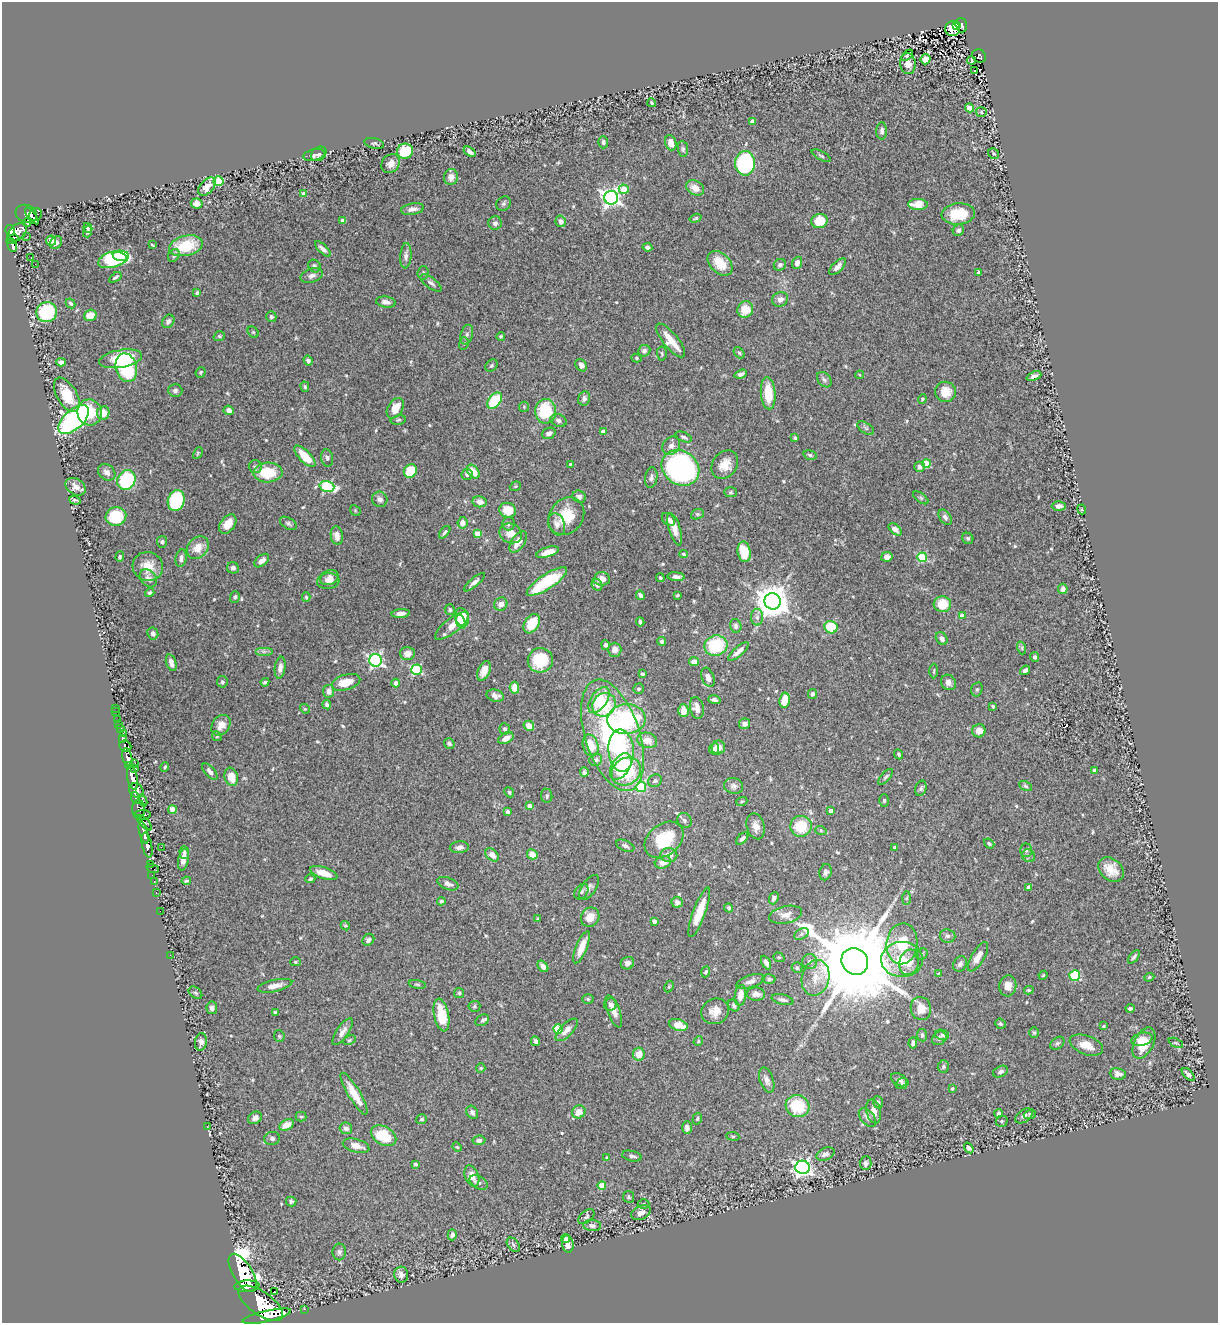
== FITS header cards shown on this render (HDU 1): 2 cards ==
NAXIS1  =                 1216
NAXIS2  =                 1321

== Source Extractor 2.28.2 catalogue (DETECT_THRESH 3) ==
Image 1216 x 1321 px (HDU 1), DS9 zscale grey, 1 PNG px = 1 image px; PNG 1220 x 1325 px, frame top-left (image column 1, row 1321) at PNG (2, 2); each listed source drawn as its Kron ellipse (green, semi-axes under 4 px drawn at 4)
Background 1.36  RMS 0.029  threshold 0.0882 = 3 sigma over >= 5 px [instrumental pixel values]
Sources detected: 570; of the 570, the 500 brightest by FLUX_AUTO listed and drawn (70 fainter detections omitted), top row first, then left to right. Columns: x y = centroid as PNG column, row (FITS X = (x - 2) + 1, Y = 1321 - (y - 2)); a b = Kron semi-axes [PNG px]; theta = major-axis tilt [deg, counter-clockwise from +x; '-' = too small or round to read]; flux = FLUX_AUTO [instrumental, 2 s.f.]
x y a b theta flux
957 25 3 2 - 20
961 25 7 5 -73 250
953 29 7 7 - 55
907 55 7 2 40 4.1
979 56 7 6 - 230
925 59 5 5 - 24
971 60 4 2 - 2.3
908 64 10 7 -84 18
975 70 3 2 - 6.8
652 103 4 3 - 2.3
969 108 4 4 - 38
981 112 5 5 - 2.8
752 122 4 4 - 14
882 131 8 5 88 6.7
603 142 6 5 - 5.1
374 143 10 5 -13 4.4
671 143 8 5 -72 17
683 149 8 5 -82 3.9
405 151 8 7 - 59
469 152 6 4 -34 7.2
319 154 8 6 38 6.3
994 154 6 5 - 3.9
314 155 11 5 13 6.2
821 156 10 4 -28 3.7
391 163 10 8 46 11
745 163 12 10 -90 260
451 177 8 7 - 13
218 181 5 4 - 80
207 187 10 6 47 18
695 188 10 7 -30 19
624 189 5 4 - 37
304 194 4 4 - 16
611 198 7 7 - 910
197 204 6 5 - 15
503 204 8 6 42 4.3
918 204 10 5 -1 31
413 209 11 5 9 9.7
26 214 11 9 -22 850
35 214 7 6 - 530
958 214 16 10 4 68
32 216 10 3 -54 800
696 218 6 4 17 2.9
343 221 4 4 - 5.2
561 221 6 5 - 9.1
819 221 8 7 - 50
27 222 4 4 - 250
495 223 7 7 - 7.2
88 228 5 4 - 3.6
10 230 5 4 - 760
958 230 6 5 - 6.8
17 232 11 7 41 1400
88 232 6 4 72 4.6
27 236 2 2 - 19
12 239 6 3 26 540
51 241 5 5 - 13
56 243 7 5 52 8
12 245 7 4 -77 490
152 245 4 2 - 2.3
186 246 17 10 13 72
647 247 5 4 - 6.2
323 249 10 4 -44 7.2
174 255 7 5 60 4.4
406 256 13 5 86 8.9
31 257 3 2 - 4.3
120 257 7 4 -14 47
113 259 16 8 16 220
720 263 14 9 -44 45
797 263 6 5 - 9.8
35 264 2 2 - 98
780 265 6 5 - 5.6
314 266 7 5 -47 6
837 267 10 5 46 9
423 273 7 5 86 3.7
979 273 4 4 - 12
312 276 12 6 16 8.1
115 277 7 3 35 3.7
431 283 12 5 -37 6.7
197 293 4 3 - 3.2
780 299 8 7 - 10
386 302 10 5 -8 9.2
71 303 5 4 - 3.7
745 309 8 7 - 33
47 312 10 10 - 110
90 315 6 5 - 26
271 317 5 5 - 4.8
168 321 7 5 55 6.8
253 332 6 5 - 3.1
467 335 10 6 74 6.5
219 336 6 4 19 2.9
501 336 4 3 - 2.9
671 340 21 7 -51 40
464 343 6 5 - 3.9
644 351 6 5 - 6.4
739 353 6 4 -49 3.4
662 354 7 5 -86 3.2
636 358 5 4 - 2.8
121 359 22 9 10 100
308 361 5 4 - 6.6
61 362 5 4 - 8.4
581 365 7 5 -54 10
491 366 7 5 46 3.9
126 368 14 10 -75 130
201 372 5 5 - 2.9
741 374 6 4 19 7.1
859 375 4 3 - 2.4
1034 376 8 4 22 7.1
824 380 9 6 -49 5.9
305 387 5 4 - 2.6
175 390 7 6 - 5.9
945 392 10 10 - 30
768 393 16 7 -86 53
67 395 19 10 -59 51
584 398 7 6 - 8
922 399 4 4 - 2.7
495 401 9 6 50 82
524 407 5 5 - 2.5
395 408 11 7 59 29
229 410 5 5 - 9.3
546 411 12 10 89 90
90 412 13 12 - 51
103 413 7 6 - 23
74 420 19 9 42 450
398 420 7 4 11 3.4
558 420 8 6 -20 6.2
866 428 9 5 -32 4.6
603 432 4 4 - 16
549 433 7 5 21 6.5
684 437 9 4 -24 4.5
795 438 3 3 - 3.5
671 446 10 8 47 11
198 453 6 4 63 2.6
810 455 7 4 -16 4.4
305 456 14 6 -45 43
327 458 8 6 -80 5.5
570 464 4 3 - 2.3
926 464 4 4 - 50
725 465 15 12 54 27
255 466 7 6 - 4.8
919 467 5 5 - 8.7
680 468 20 17 -36 530
410 471 7 6 - 66
107 472 9 7 -40 8.7
268 472 14 10 2 67
473 472 8 5 -50 30
467 475 6 5 - 4.9
651 478 10 6 80 6.4
126 480 10 9 - 120
515 486 6 4 21 2.6
76 487 11 8 -34 14
327 487 7 5 -16 180
731 492 6 5 - 3.1
579 497 7 6 - 6.2
921 498 9 4 -36 3.3
380 499 8 7 - 8.2
75 500 6 2 -18 3.5
176 500 10 8 72 160
480 502 7 5 -10 13
1059 506 7 5 1 9.3
1082 509 5 3 - 2.6
355 510 6 4 -48 2.7
508 510 8 7 - 34
697 514 6 5 - 3.3
116 516 10 9 - 80
566 516 20 16 53 51
945 517 9 5 -56 6.1
669 519 7 5 -44 8.3
288 523 9 5 -32 4.8
462 523 5 5 - 14
228 524 11 7 53 22
508 524 7 6 - 6.2
557 524 11 8 -69 11
675 529 17 6 -73 20
895 529 7 4 -42 10
445 532 7 3 50 3.7
511 533 11 9 -24 23
477 534 4 4 - 21
337 536 9 6 -82 15
968 538 6 5 - 4.3
162 542 6 5 - 3.6
518 542 12 6 56 22
198 548 12 9 46 25
548 552 12 5 17 20
744 552 10 6 -80 44
684 554 4 3 - 3
120 557 5 4 - 3.3
887 557 5 5 - 11
922 557 5 5 - 130
181 558 9 5 80 7.2
262 561 8 5 39 11
148 566 15 14 - 31
233 568 6 5 - 6.8
676 577 8 4 -6 8.5
148 578 10 7 -49 9.5
329 578 10 7 25 9
660 578 4 4 - 3.3
602 579 8 7 - 13
328 581 11 7 5 11
474 582 13 4 40 8
547 582 23 7 33 110
597 585 6 5 - 4.9
1063 589 5 5 - 11
150 593 5 4 - 4.2
640 595 5 4 - 5.1
677 595 3 3 - 2.8
235 597 6 5 - 4.2
306 597 5 4 - 2.6
773 601 8 8 - 4200
501 604 7 6 - 13
942 604 8 8 - 47
450 610 5 5 - 3.6
401 613 9 4 5 8.2
962 616 4 4 - 20
462 617 9 7 -74 50
757 617 8 6 -89 7.4
461 622 7 4 -71 23
640 622 4 3 - 3.7
532 624 10 7 57 57
452 626 21 7 38 27
736 626 7 5 -78 6
831 627 6 6 - 70
153 634 6 5 - 6.4
942 638 7 5 -51 8.3
662 641 4 4 - 4.1
605 645 5 4 - 4.9
716 646 11 10 - 110
1022 648 6 4 -73 3.5
615 650 7 6 - 12
264 651 9 4 0 5.8
738 651 13 4 41 12
407 653 7 6 - 14
1035 657 5 4 - 4.8
376 660 6 6 - 440
540 660 12 12 - 83
694 662 5 4 - 14
171 663 9 5 -73 10
280 668 11 5 82 9.3
416 670 5 5 - 180
1025 670 5 3 - 9.6
484 671 10 6 67 16
934 671 7 3 89 2.3
642 674 4 3 - 3.3
708 677 10 6 -68 11
222 682 6 5 - 4.2
265 682 4 3 - 3.5
346 682 14 7 16 34
948 682 8 7 - 9.7
396 683 4 4 - 8.9
514 688 6 4 -87 26
638 689 5 5 - 3.7
977 689 7 5 75 3.7
328 691 6 5 - 12
812 694 5 4 - 4.8
495 696 9 6 -16 9.6
599 700 15 8 56 58
714 700 6 3 -16 5.3
785 700 7 5 81 30
327 705 4 4 - 6.3
604 705 12 11 - 61
993 706 3 3 - 2.8
116 708 2 2 - 11
697 708 11 7 -78 16
305 709 5 4 - 2.3
683 711 6 5 - 23
116 712 2 2 - 6.5
118 719 2 2 - 16
626 719 19 15 2 160
745 724 5 5 - 10
119 725 3 2 - 28
221 725 11 8 52 18
529 726 5 5 - 20
120 729 4 3 - 91
505 729 5 5 - 4.1
979 731 7 6 - 16
123 733 3 2 - 19
613 735 58 27 -72 400
217 736 5 4 - 2.2
123 738 4 3 - 260
506 738 8 5 29 16
647 740 10 7 -16 22
449 743 5 4 - 4.6
591 745 11 7 -73 38
125 746 6 5 - 570
718 747 7 6 - 17
714 749 5 5 - 7.7
621 750 21 12 -86 53
898 754 5 4 - 2.7
127 757 9 4 -75 2700
596 760 6 6 - 5.9
135 763 3 2 - 51
129 766 4 3 - 840
621 766 14 8 57 48
165 767 5 3 - 2.7
135 769 4 3 - 250
210 771 10 5 -48 7.9
626 771 15 13 36 120
1094 771 4 4 - 14
584 772 5 4 - 6.1
231 777 9 6 -73 26
886 777 10 4 49 3.8
133 778 11 5 -79 5200
655 781 7 6 - 5.5
734 786 9 7 -16 8.1
1025 786 7 4 -27 3.2
641 787 5 5 - 98
921 788 8 5 73 4.2
136 791 8 6 -48 2000
509 792 5 4 - 3.3
547 796 7 5 -84 4.9
136 798 6 3 -74 790
143 800 6 4 -63 310
742 801 5 3 - 2.4
884 801 6 5 - 3.4
529 806 4 4 - 11
139 809 8 6 -87 1200
172 810 4 4 - 35
831 811 4 4 - 12
507 812 4 3 - 7.2
143 815 8 4 2 1000
684 820 8 7 - 4.6
144 823 10 3 -44 750
756 826 13 9 -75 16
801 826 11 10 - 59
821 831 6 3 -19 2.5
144 832 11 4 -75 2500
742 839 7 4 46 5.8
664 840 21 15 39 86
989 843 6 4 -40 3.5
147 845 13 5 -78 3200
625 846 9 5 -23 5.8
161 847 2 2 - 23
459 847 9 6 5 9.1
895 847 3 3 - 4.2
1026 850 7 5 89 3.7
184 853 6 5 - 5
532 854 5 5 - 19
492 855 7 5 -46 16
669 855 8 7 - 16
1029 856 7 6 - 4.3
183 860 11 5 79 12
663 862 8 6 17 14
150 864 3 2 - 43
153 869 6 2 -18 65
1111 869 14 10 -41 26
826 872 8 6 75 6.6
324 873 14 6 -19 24
152 875 2 2 - 24
310 879 5 4 - 3.1
154 881 3 2 - 21
186 881 4 3 - 3.4
448 884 11 6 -21 9.4
589 887 14 7 55 8.6
1029 887 4 4 - 11
581 892 9 6 54 5.5
156 893 3 2 - 34
774 898 6 4 68 6.5
906 898 7 4 88 2.9
441 901 4 4 - 3.6
677 902 5 5 - 7
729 908 5 3 - 5.2
160 911 2 2 - 16
699 912 26 6 70 41
786 915 17 8 12 16
590 917 10 8 52 23
538 919 4 4 - 2.6
654 921 4 4 - 14
345 926 5 4 - 2.5
801 934 8 5 28 5
948 936 8 6 -7 6.7
368 940 6 5 - 6.2
902 944 20 15 85 63
582 947 17 5 68 30
922 954 6 5 - 2.8
170 955 2 2 - 88
779 957 6 4 -20 3
978 957 16 6 59 16
1134 957 8 4 53 4.6
902 959 21 17 -1 67
855 961 14 12 -46 45000
295 962 5 4 - 2.4
809 962 7 7 - 6.5
909 962 13 9 73 20
627 963 7 6 - 9.4
766 963 7 4 -61 8.1
960 964 8 6 55 6.8
543 966 6 4 -53 9.6
797 968 5 5 - 4.1
706 972 5 4 - 4.4
938 974 4 3 - 2.7
1043 975 4 4 - 2.3
1075 976 5 5 - 92
1149 977 5 4 - 2.6
815 978 18 13 76 32
769 979 6 4 1 3.4
750 981 15 6 19 11
417 984 9 3 -9 2.9
275 986 18 6 12 15
1008 986 10 8 84 14
669 987 6 4 63 2.7
1029 990 5 3 - 2.8
195 993 7 5 -39 3.8
459 993 5 5 - 2.8
756 994 9 6 -3 11
740 995 10 5 82 19
588 999 6 5 - 3
782 1000 11 5 -14 6.4
610 1004 6 6 - 5.5
734 1005 6 5 - 4.7
474 1006 6 5 - 3.2
212 1008 6 5 - 7.6
921 1009 12 10 -76 27
1130 1009 4 4 - 4.8
614 1011 17 6 -69 17
715 1011 14 12 25 22
275 1012 4 4 - 2.4
441 1015 17 7 -78 48
482 1020 7 5 32 4
1001 1024 5 5 - 3.6
678 1025 9 5 -15 27
1103 1026 3 3 - 2.9
558 1029 5 4 - 81
567 1030 14 6 46 15
343 1032 16 6 56 11
1034 1033 5 5 - 2.8
922 1035 6 5 - 5.4
942 1035 7 5 -12 4.2
279 1036 6 5 - 2.9
939 1038 8 6 40 6.6
1142 1039 11 6 14 19
349 1040 6 4 27 3.1
535 1041 5 4 - 6
698 1041 5 4 - 2.4
201 1042 9 6 81 9.3
913 1043 5 4 - 4.5
1057 1043 8 5 38 4.5
1144 1043 17 9 63 41
1176 1043 8 4 -26 3.6
1086 1045 17 9 -20 23
639 1054 6 6 - 21
943 1067 6 5 - 3.7
481 1068 4 4 - 2.2
1000 1072 8 5 27 6.6
1118 1074 8 5 -8 8.5
1188 1074 8 4 -46 7.6
767 1080 13 6 -72 11
899 1080 9 5 -33 7.5
902 1083 7 5 19 4.2
952 1088 4 3 - 2.6
354 1094 24 6 -59 36
878 1102 6 4 -70 3.8
797 1106 12 11 - 82
874 1111 12 7 -77 15
472 1112 7 5 -58 6.5
579 1112 7 6 - 19
998 1113 4 4 - 3.6
1030 1114 6 4 18 2.8
1024 1116 9 6 36 6.6
301 1117 5 5 - 3
255 1118 7 6 - 9.5
867 1118 11 6 -49 8.5
422 1119 5 4 - 3.8
697 1119 6 4 74 2.9
1002 1121 6 5 - 3.4
286 1125 8 5 26 18
207 1127 3 2 - 24
346 1128 6 6 - 9.1
687 1128 6 4 89 8.7
383 1136 13 9 -29 68
733 1136 6 3 -7 2.6
272 1138 8 6 11 5.1
479 1140 6 5 - 7
356 1146 14 6 -15 19
457 1147 5 4 - 2.3
969 1148 6 4 -55 5.4
825 1154 9 6 24 10
632 1156 10 5 -13 6.4
607 1158 4 4 - 4.5
866 1163 7 6 - 6.6
415 1164 4 3 - 6.7
803 1167 7 7 - 720
472 1176 11 7 -69 18
479 1183 10 6 -31 6.3
602 1186 4 4 - 39
629 1197 6 5 - 3.4
291 1201 5 5 - 3.7
644 1204 6 4 0 3.5
641 1213 10 6 25 14
586 1217 9 5 41 4.7
592 1226 9 5 -4 7.2
452 1235 5 4 - 6.7
566 1238 5 4 - 6.9
568 1244 9 5 -81 15
513 1245 8 5 -51 4.4
339 1252 8 6 89 5.7
243 1273 21 9 -58 12000
401 1275 8 7 - 9
247 1286 13 5 4 4900
274 1291 3 2 - 190
261 1303 26 11 -35 13000
305 1309 2 2 - 18
267 1316 25 5 12 7000
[70 fainter detections neither listed nor drawn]